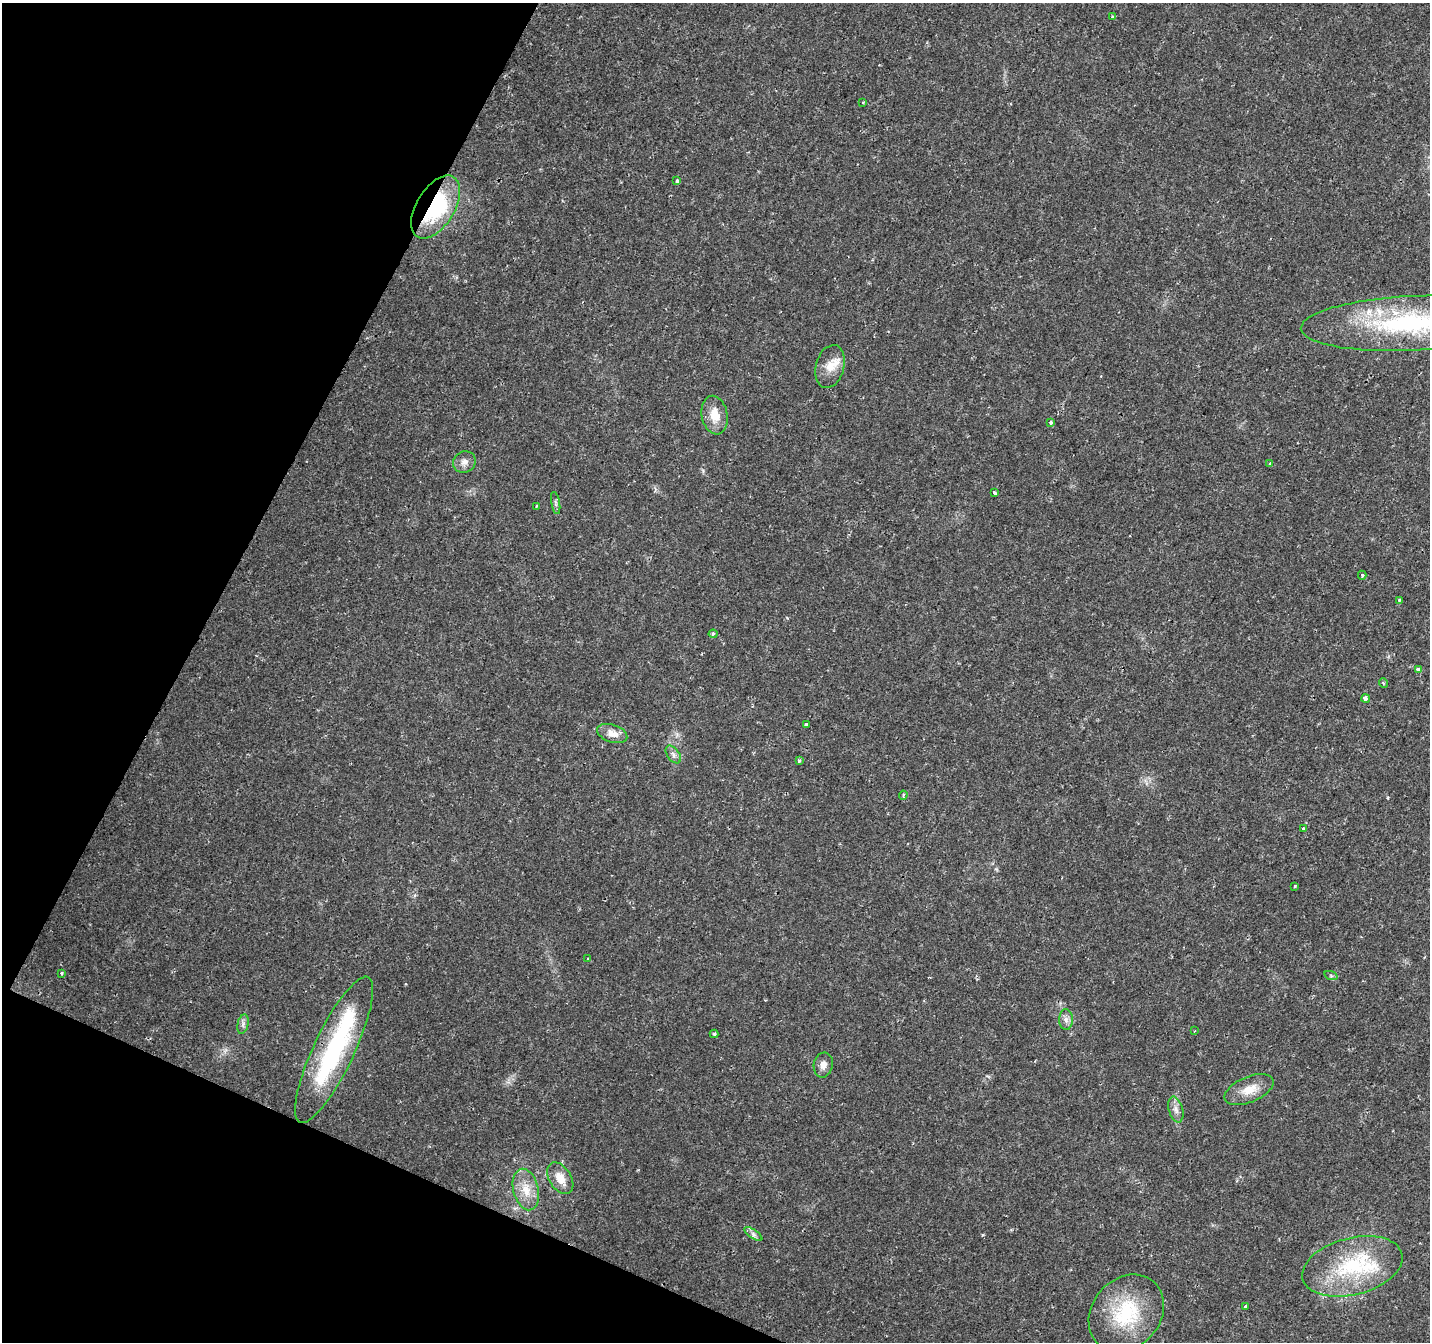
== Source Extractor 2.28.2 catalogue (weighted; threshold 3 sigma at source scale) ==
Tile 9 of 4 x 4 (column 1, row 3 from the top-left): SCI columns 7-1434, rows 1607-2946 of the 5719 x 5826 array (HDU 1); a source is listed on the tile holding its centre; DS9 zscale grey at full resolution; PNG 1432 x 1344 px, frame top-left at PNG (2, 3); each listed source drawn as its Kron ellipse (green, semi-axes under 4 px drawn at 4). Shown black and unused: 21% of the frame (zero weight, under 2 of 3 exposures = <1% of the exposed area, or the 3 px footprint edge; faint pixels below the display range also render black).
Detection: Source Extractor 2.28.2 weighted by HDU 2 'WHT'; one run over the whole footprint, this tile lists its part. Background 0.0177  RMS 0.0029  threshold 0.0133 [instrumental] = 3 sigma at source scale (4.5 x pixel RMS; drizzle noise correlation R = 1.50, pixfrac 1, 0.0396/0.0396 arcsec/px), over >= 5 px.
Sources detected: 46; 1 cosmic-ray / hot-pixel residue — neither listed nor drawn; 2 inside a brighter listed object's ellipse — not listed separately; the other 43 listed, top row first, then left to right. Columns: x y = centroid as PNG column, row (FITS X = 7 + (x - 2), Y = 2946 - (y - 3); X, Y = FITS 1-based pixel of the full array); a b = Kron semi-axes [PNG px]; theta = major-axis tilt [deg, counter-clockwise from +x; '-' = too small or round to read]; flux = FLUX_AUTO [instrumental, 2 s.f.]
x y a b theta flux
1112 17 4 4 - 0.33
863 102 4 3 - 0.24
677 181 4 3 - 0.78
436 207 35 19 59 29
1410 323 109 27 3 51
830 366 22 14 74 4.5
715 415 19 13 -79 5
1051 422 3 3 - 1.4
464 462 11 10 - 1.9
1270 464 3 3 - 0.63
994 492 4 3 - 1.9
556 503 11 4 -79 0.71
536 506 4 2 - 0.47
1362 575 4 4 - 0.41
1399 600 4 3 - 0.36
713 634 4 3 - 0.64
1418 669 3 3 - 1.6
1383 683 5 3 - 0.32
1366 699 4 4 - 1.8
806 725 4 4 - 1.7
612 733 16 8 -19 3.1
673 754 10 6 -54 1.1
799 761 3 3 - 1
903 795 4 4 - 0.5
1303 829 3 3 - 1.4
1294 886 3 3 - 0.89
588 959 3 3 - 0.51
61 973 4 3 - 0.34
1331 976 7 4 -19 0.51
1066 1020 10 6 -89 1.4
243 1024 10 5 77 0.97
1194 1031 3 2 - 0.22
714 1034 4 3 - 0.4
334 1050 80 20 65 43
823 1065 12 9 77 1.9
1249 1090 26 12 23 4.9
1176 1110 13 7 -74 1.7
560 1178 17 11 -58 4.1
526 1189 21 12 -76 5.3
753 1234 10 4 -34 0.96
1352 1266 51 28 14 25
1246 1306 3 3 - 0.73
1126 1313 42 34 49 22
Overlapping masked pixels (flux is a lower limit): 2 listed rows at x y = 436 207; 334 1050
Isophote crosses this tile's border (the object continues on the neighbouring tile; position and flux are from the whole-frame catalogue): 1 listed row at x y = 1410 323